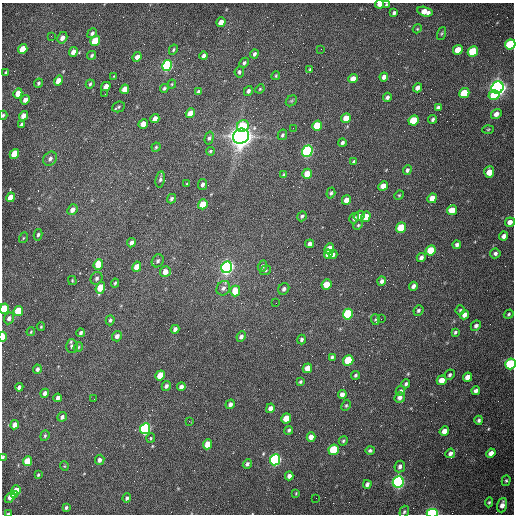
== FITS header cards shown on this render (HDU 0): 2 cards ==
NAXIS1  =                  512 /fastest changing axis
NAXIS2  =                  512 /next to fastest changing axis

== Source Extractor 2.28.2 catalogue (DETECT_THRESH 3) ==
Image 512 x 512 px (HDU 0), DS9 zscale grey, 1 PNG px = 1 image px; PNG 516 x 516 px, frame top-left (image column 1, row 512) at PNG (2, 3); each listed source drawn as its Kron ellipse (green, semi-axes under 4 px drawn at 4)
Background 1540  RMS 24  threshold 70.6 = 3 sigma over >= 5 px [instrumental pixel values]
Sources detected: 219; all 219 listed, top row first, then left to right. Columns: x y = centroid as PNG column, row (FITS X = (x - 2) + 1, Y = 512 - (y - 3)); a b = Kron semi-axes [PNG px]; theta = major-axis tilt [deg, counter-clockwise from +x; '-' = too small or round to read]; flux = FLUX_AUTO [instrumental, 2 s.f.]
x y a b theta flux
379 4 4 3 - 8.8e+03
386 5 3 2 - 1.8e+03
425 12 7 4 -15 1.8e+04
394 13 4 3 - 3.6e+03
221 22 5 4 - 1.2e+04
417 29 5 3 - 1.5e+03
92 33 5 4 - 4.6e+03
442 33 7 3 71 1.9e+03
51 36 3 2 - 1.5e+03
62 38 6 5 - 9.0e+03
95 41 5 4 - 6.3e+04
510 44 5 5 - 1.4e+05
23 49 5 4 - 3.0e+04
321 49 2 2 - 6.7e+02
173 50 5 3 - 2.3e+03
458 50 5 4 - 3.3e+04
73 52 5 4 - 1.1e+04
473 52 5 5 - 9.6e+04
254 54 4 3 - 4.1e+03
92 55 5 4 - 2.5e+03
204 56 4 3 - 4.6e+03
137 57 5 4 - 1.0e+04
244 63 5 4 - 2.8e+03
167 66 5 5 - 2.6e+05
310 69 4 3 - 1.9e+03
6 72 3 3 - 1.6e+03
239 72 6 4 81 3.1e+03
114 76 4 2 - 1.0e+03
276 76 4 3 - 1.7e+03
384 77 4 4 - 7.4e+03
353 79 5 4 - 1.5e+04
58 81 5 4 - 1.8e+04
38 83 5 3 - 2.5e+03
90 84 4 3 - 2.1e+03
172 84 4 4 - 1.7e+03
106 86 5 4 - 1.6e+04
164 88 4 3 - 2.6e+03
417 88 5 4 - 6.9e+03
497 88 6 6 - 1.1e+06
125 89 5 4 - 2.0e+04
260 89 5 4 - 1.6e+03
248 91 5 4 - 3.9e+03
198 92 4 3 - 3.4e+03
18 93 5 4 - 2.0e+04
464 93 5 5 - 5.5e+04
105 94 2 2 - 7.6e+02
494 95 5 5 - 4.4e+04
387 97 4 4 - 4.5e+03
25 100 5 4 - 9.2e+03
291 101 6 4 43 2.4e+03
119 107 6 5 - 2.9e+03
438 107 4 3 - 3.7e+03
190 113 5 4 - 2.6e+04
496 114 5 4 - 8.7e+03
3 115 5 3 - 2.2e+03
23 116 5 4 - 1.2e+04
346 118 5 4 - 2.3e+04
155 119 5 4 - 9.8e+03
433 119 4 3 - 2.8e+03
413 120 5 4 - 6.1e+04
22 124 4 3 - 3.2e+03
143 124 5 4 - 1.5e+04
243 126 6 5 - 5.4e+04
317 126 5 4 - 6.9e+04
293 128 2 2 - 7.1e+02
488 129 5 3 - 1.8e+03
282 135 5 4 - 3.0e+03
241 136 8 7 - 2.1e+06
209 138 6 4 74 3.3e+03
342 143 4 3 - 3.7e+03
156 147 5 4 - 1.9e+03
210 151 4 3 - 2.1e+03
307 151 6 5 - 3.5e+05
14 154 5 4 - 4.4e+04
50 159 8 6 49 5.7e+03
354 161 4 3 - 2.9e+03
407 170 5 4 - 3.6e+03
489 172 6 5 - 2.1e+04
307 174 5 4 - 2.3e+04
284 175 4 3 - 2.2e+03
160 179 8 4 79 3.4e+03
187 184 3 2 - 1.4e+03
202 184 6 4 84 4.7e+03
383 186 5 4 - 1.4e+04
331 193 5 4 - 2.7e+03
399 195 5 4 - 1.7e+03
11 197 5 4 - 2.4e+04
432 198 5 4 - 1.8e+04
171 199 5 4 - 3.1e+03
346 200 5 4 - 1.2e+04
203 204 5 4 - 3.6e+04
72 210 6 4 49 9.0e+03
452 210 5 4 - 2.6e+04
302 216 5 4 - 2.7e+03
359 216 6 5 - 7.3e+03
366 217 5 4 - 2.2e+04
354 218 6 4 58 4.4e+03
510 222 5 4 - 1.0e+04
358 225 5 4 - 2.1e+03
401 228 5 4 - 6.7e+04
38 235 6 4 79 2.6e+03
503 236 4 4 - 6.5e+03
23 238 5 3 - 1.6e+03
131 243 5 4 - 5.8e+03
310 244 4 4 - 6.1e+03
457 245 4 4 - 5.3e+03
329 249 5 4 - 2.7e+04
431 250 5 4 - 4.9e+04
495 253 5 5 - 4.3e+03
328 254 4 4 - 1.3e+04
333 254 4 4 - 4.7e+03
421 258 4 4 - 5.4e+03
158 261 7 5 59 3.6e+03
98 265 5 4 - 4.5e+04
262 266 5 4 - 4.2e+03
137 267 5 4 - 1.6e+04
227 267 6 5 - 7.2e+05
265 270 6 4 21 2.2e+03
165 272 5 5 - 1.4e+04
97 278 6 5 - 4.0e+03
72 281 4 3 - 1.6e+03
382 281 4 4 - 4.9e+03
115 283 4 4 - 2.0e+03
327 284 5 5 - 2.9e+04
413 286 4 3 - 5.1e+03
100 288 6 4 70 4.2e+04
223 288 7 6 - 5.6e+03
284 289 6 5 - 4.7e+03
235 291 5 5 - 3.8e+04
276 303 2 2 - 1.0e+03
4 309 5 4 - 6.9e+04
418 310 5 4 - 3.0e+03
460 310 5 4 - 2.0e+03
18 311 5 4 - 8.2e+04
348 314 5 5 - 1.7e+05
509 314 5 4 - 2.3e+03
464 315 5 4 - 8.8e+03
9 318 6 5 - 5.9e+03
381 319 2 2 - 8.2e+02
110 320 5 4 - 2.9e+03
375 320 5 3 - 1.7e+03
476 326 5 4 - 4.5e+03
41 327 4 3 - 1.9e+03
175 329 4 4 - 5.3e+03
31 332 4 3 - 1.7e+03
455 332 3 3 - 2.3e+03
81 333 4 3 - 3.8e+03
117 336 5 5 - 6.3e+03
3 337 5 3 - 4.8e+04
241 337 5 4 - 4.3e+03
302 340 5 4 - 3.7e+03
72 346 7 6 - 3.7e+03
78 347 5 4 - 1.9e+03
332 357 4 4 - 2.7e+03
348 360 5 5 - 6.7e+04
510 364 5 5 - 1.6e+05
307 368 5 4 - 1.7e+04
37 369 4 3 - 4.3e+03
160 375 5 4 - 3.5e+04
356 375 4 4 - 2.6e+03
450 375 5 4 - 3.2e+03
467 377 5 4 - 1.1e+04
442 380 5 4 - 1.9e+04
300 382 4 3 - 2.2e+03
406 384 4 3 - 3.3e+03
166 386 5 4 - 4.4e+03
19 387 4 3 - 5.5e+03
181 387 4 4 - 6.4e+03
400 391 5 4 - 2.9e+03
476 391 4 4 - 5.1e+03
45 393 4 4 - 6.9e+03
342 394 4 4 - 6.9e+03
400 397 5 5 - 7.0e+03
58 398 4 4 - 6.1e+03
94 399 2 2 - 6.2e+02
230 404 5 4 - 5.2e+03
346 405 6 4 62 2.1e+03
270 408 5 4 - 7.4e+03
62 417 5 4 - 4.4e+03
286 418 5 4 - 3.1e+04
479 420 4 4 - 3.3e+03
189 421 3 3 - 1.2e+03
15 425 4 4 - 1.4e+04
145 429 5 5 - 3.6e+05
289 430 4 4 - 2.5e+03
444 431 5 4 - 1.3e+04
45 436 5 4 - 2.3e+03
311 437 5 4 - 1.0e+04
151 438 5 4 - 2.0e+03
343 441 5 4 - 2.3e+03
208 444 5 4 - 2.2e+04
334 450 5 5 - 1.0e+05
370 450 4 4 - 2.6e+03
450 453 5 4 - 5.9e+03
491 453 5 4 - 1.0e+04
3 457 4 3 - 2.0e+03
100 460 5 4 - 5.7e+03
275 460 5 5 - 4.3e+05
27 461 5 4 - 5.0e+04
247 464 5 4 - 3.6e+03
64 466 4 4 - 1.6e+03
400 466 6 5 - 4.4e+03
38 475 4 3 - 1.7e+03
289 476 4 4 - 6.1e+03
506 481 5 4 - 2.2e+03
398 482 6 5 - 5.7e+05
367 484 4 3 - 4.2e+03
16 490 5 4 - 1.7e+04
296 493 3 2 - 1.3e+03
14 494 4 3 - 1.2e+04
10 497 6 4 47 1.0e+04
127 498 4 3 - 2.9e+03
316 498 2 2 - 3.1e+03
489 502 5 4 - 2.3e+03
502 505 7 5 73 9.6e+03
66 507 3 3 - 2.7e+03
404 512 6 4 71 2.5e+03
8 513 3 2 - 2.3e+03
432 513 5 3 - 3.6e+05
At the frame edge (FLAGS 8, measured only in part): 10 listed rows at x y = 379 4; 386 5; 510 44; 3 115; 4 309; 3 337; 510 364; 3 457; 8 513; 432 513